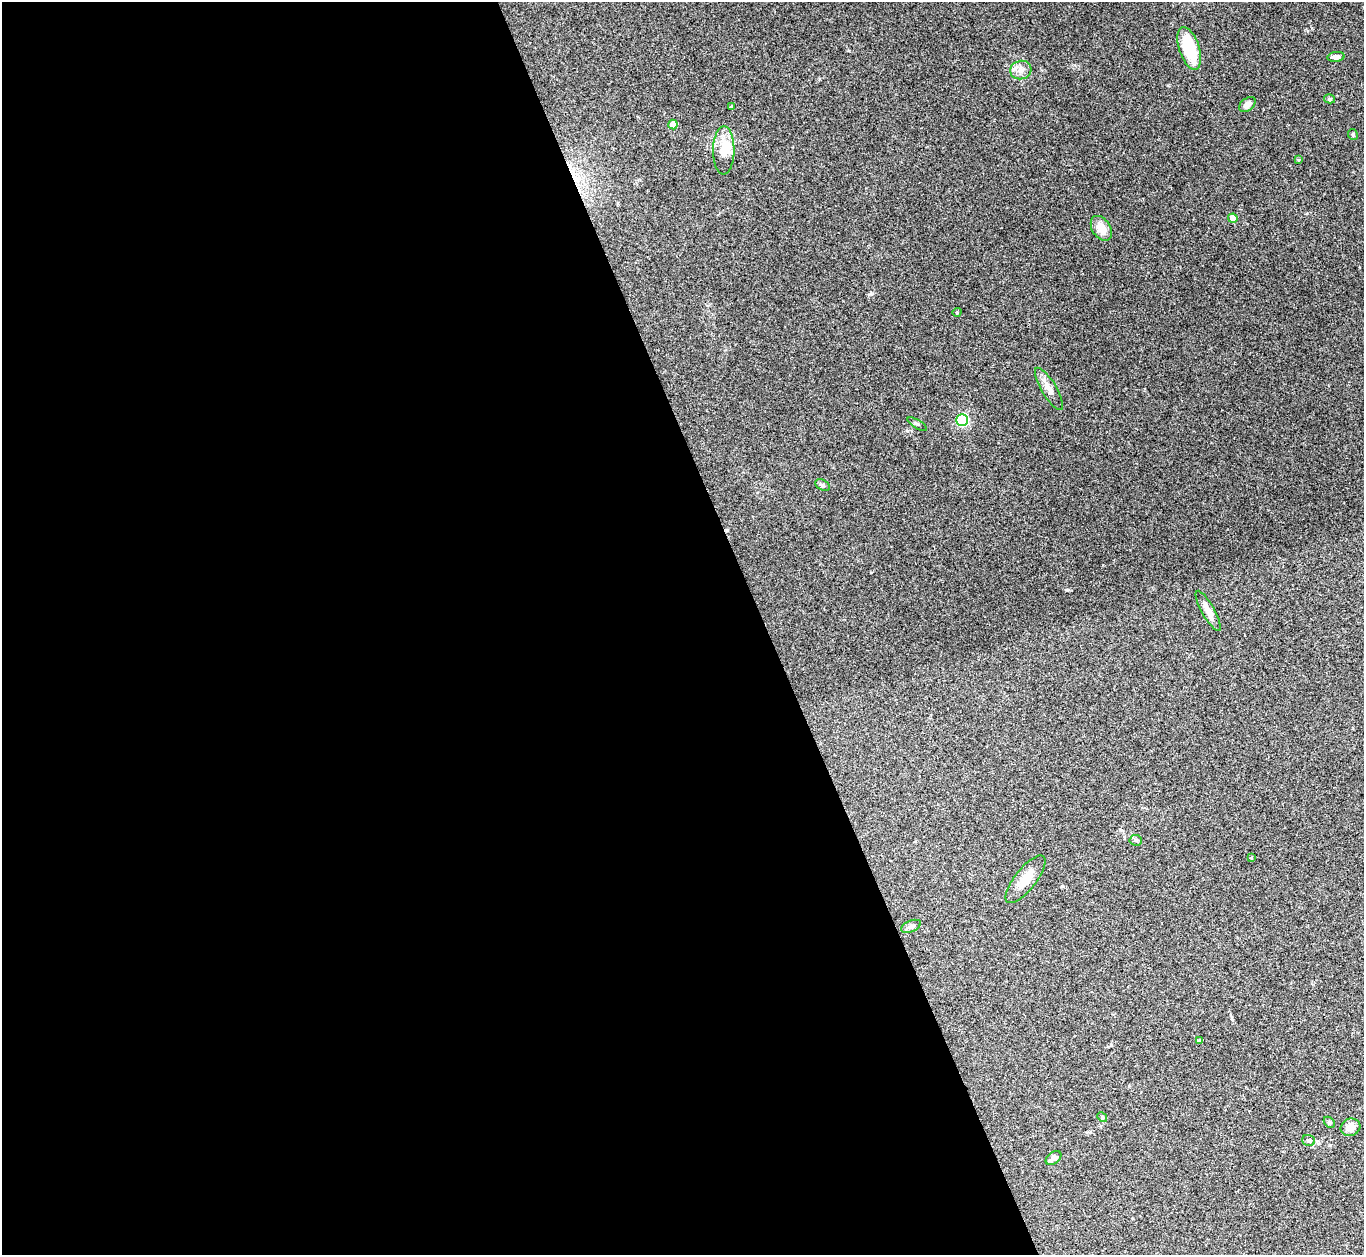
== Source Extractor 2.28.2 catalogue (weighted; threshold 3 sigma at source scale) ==
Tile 9 of 4 x 4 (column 1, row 3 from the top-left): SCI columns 5-1366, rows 1533-2785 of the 5455 x 5442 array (HDU 1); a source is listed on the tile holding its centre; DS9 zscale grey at full resolution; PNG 1366 x 1257 px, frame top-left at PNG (2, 2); each listed source drawn as its Kron ellipse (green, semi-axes under 4 px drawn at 4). Shown black and unused: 56% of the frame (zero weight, under 3 of 4 exposures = <1% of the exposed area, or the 3 px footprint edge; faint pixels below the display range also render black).
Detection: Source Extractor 2.28.2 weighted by HDU 2 'WHT'; one run over the whole footprint, this tile lists its part. Background 0.112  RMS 0.0058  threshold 0.0263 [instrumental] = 3 sigma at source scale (4.5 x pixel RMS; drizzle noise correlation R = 1.50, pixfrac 1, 0.05/0.05 arcsec/px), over >= 5 px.
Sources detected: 30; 1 cosmic-ray / hot-pixel residue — neither listed nor drawn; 1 inside a brighter listed object's ellipse — not listed separately; the other 28 listed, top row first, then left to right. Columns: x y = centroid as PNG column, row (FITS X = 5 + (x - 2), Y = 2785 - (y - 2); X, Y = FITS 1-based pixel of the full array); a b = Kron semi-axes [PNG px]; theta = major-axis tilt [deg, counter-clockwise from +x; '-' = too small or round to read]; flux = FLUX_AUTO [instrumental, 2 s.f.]
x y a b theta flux
1189 48 22 10 -72 25
1336 57 9 5 7 2.2
1021 70 11 9 16 3.9
1330 99 5 4 - 0.97
1247 105 9 6 36 2.6
731 107 4 3 - 0.89
673 125 5 4 - 8.4
1353 134 5 5 - 0.65
724 150 24 10 89 8.9
1298 159 4 2 - 0.45
1233 218 4 4 - 8
1101 228 14 9 -57 6.9
957 312 4 3 - 0.42
1049 389 24 7 -59 4.8
962 420 6 6 - 72
917 424 11 2 -30 0.7
823 485 8 5 -28 1.2
1208 611 23 6 -61 5
1136 840 6 5 - 1.1
1251 858 4 4 - 0.54
1025 879 29 10 52 9.4
911 926 10 5 23 1.6
1199 1041 4 4 - 0.89
1102 1117 5 4 - 0.7
1329 1122 6 4 -45 0.87
1350 1127 10 8 26 5.2
1309 1140 6 5 - 1.2
1054 1158 9 5 37 2.7
Unlisted compact peaks at least as high as the median listed source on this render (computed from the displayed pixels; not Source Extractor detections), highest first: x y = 1067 590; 871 294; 1168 85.